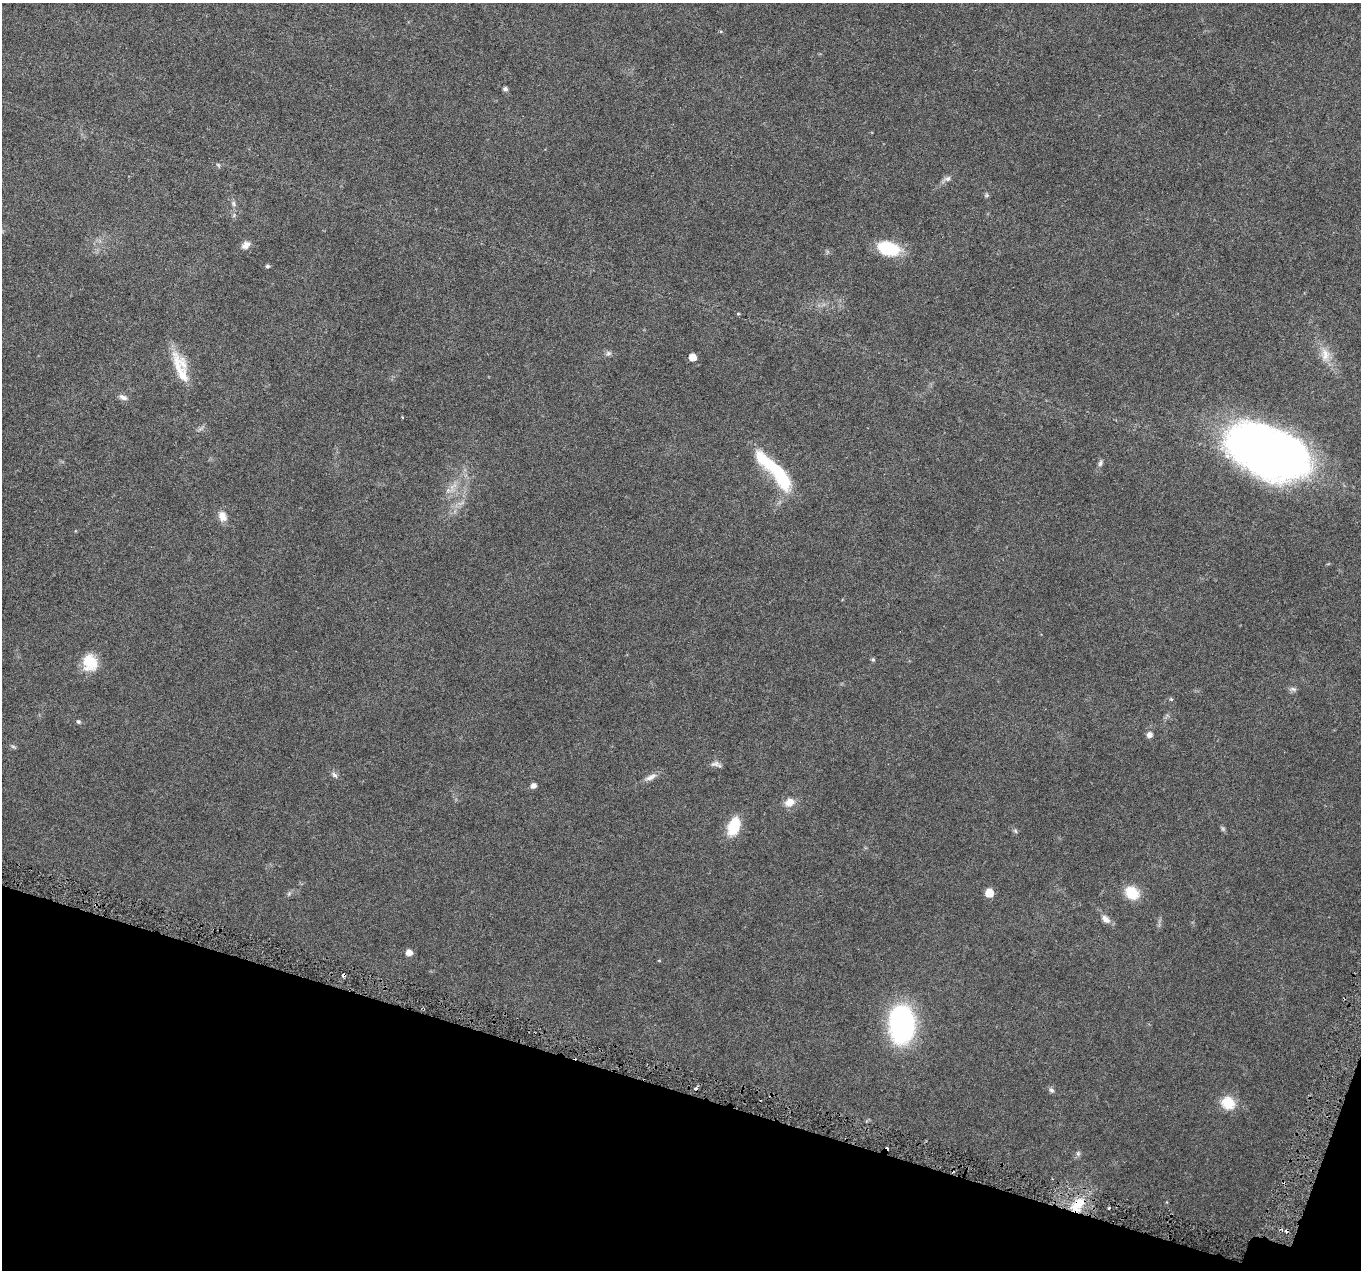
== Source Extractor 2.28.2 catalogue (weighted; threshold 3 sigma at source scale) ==
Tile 15 of 4 x 4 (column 3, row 4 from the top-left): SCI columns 2717-4075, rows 226-1493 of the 5438 x 5586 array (HDU 1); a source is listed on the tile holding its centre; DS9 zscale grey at full resolution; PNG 1363 x 1272 px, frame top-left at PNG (2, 3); no overlay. Shown black and unused: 15% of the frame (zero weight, under 3 of 6 exposures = <1% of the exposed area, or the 3 px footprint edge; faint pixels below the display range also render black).
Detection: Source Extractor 2.28.2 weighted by HDU 2 'WHT'; one run over the whole footprint, this tile lists its part. Background 0.0422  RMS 0.0024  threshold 0.00978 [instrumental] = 3 sigma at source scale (4.09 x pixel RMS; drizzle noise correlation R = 1.36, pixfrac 0.8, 0.0396/0.0396 arcsec/px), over >= 5 px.
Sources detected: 54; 1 too faint to see at this stretch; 3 inside a brighter object's white glare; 3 cosmic-ray / hot-pixel residue — not listed; the other 47 listed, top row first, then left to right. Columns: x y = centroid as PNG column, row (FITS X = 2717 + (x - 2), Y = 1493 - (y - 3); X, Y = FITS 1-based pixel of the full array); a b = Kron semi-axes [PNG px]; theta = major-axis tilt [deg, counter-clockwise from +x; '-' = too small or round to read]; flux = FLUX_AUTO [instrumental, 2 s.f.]
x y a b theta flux
505 89 4 4 - 0.67
218 165 6 5 - 0.34
947 179 12 7 18 0.86
987 195 6 5 - 0.38
233 204 9 6 -69 0.62
234 215 7 4 72 0.38
246 245 12 8 36 1.3
889 248 24 14 -15 9.6
267 266 6 4 -13 0.37
738 314 5 3 - 0.21
608 353 8 7 - 0.59
1325 355 21 12 -84 3
693 357 5 5 - 3
180 367 42 13 -71 6.4
123 397 12 6 -22 0.94
402 417 4 2 - 0.17
1268 452 74 43 -22 150
1100 463 9 6 74 0.6
782 477 38 19 -59 11
448 490 7 6 - 0.73
222 516 14 10 -66 2
873 659 6 4 89 0.34
90 662 20 17 -71 5.5
1293 689 11 6 -6 0.62
1171 699 5 4 - 0.27
78 721 6 5 - 0.4
1150 735 6 6 - 0.99
13 746 7 4 -2 0.38
715 764 14 7 4 0.97
334 775 10 5 -48 0.64
651 777 17 7 31 1.3
533 785 7 6 - 0.81
789 802 13 10 21 2.2
734 826 19 11 69 7.2
1223 829 8 5 -54 0.4
1015 831 7 5 -67 0.42
989 893 7 6 - 4
1132 893 15 11 -41 6
289 894 6 5 - 0.41
1106 919 14 8 -40 1.4
409 953 6 6 - 1.6
344 975 4 3 - 0.8
902 1025 34 22 -89 43
1051 1090 8 6 -33 0.55
1228 1103 17 15 -40 4.6
1078 1153 7 6 - 0.5
1078 1205 22 13 52 5.8
Overlapping masked pixels (flux is a lower limit): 2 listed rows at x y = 344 975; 1078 1205